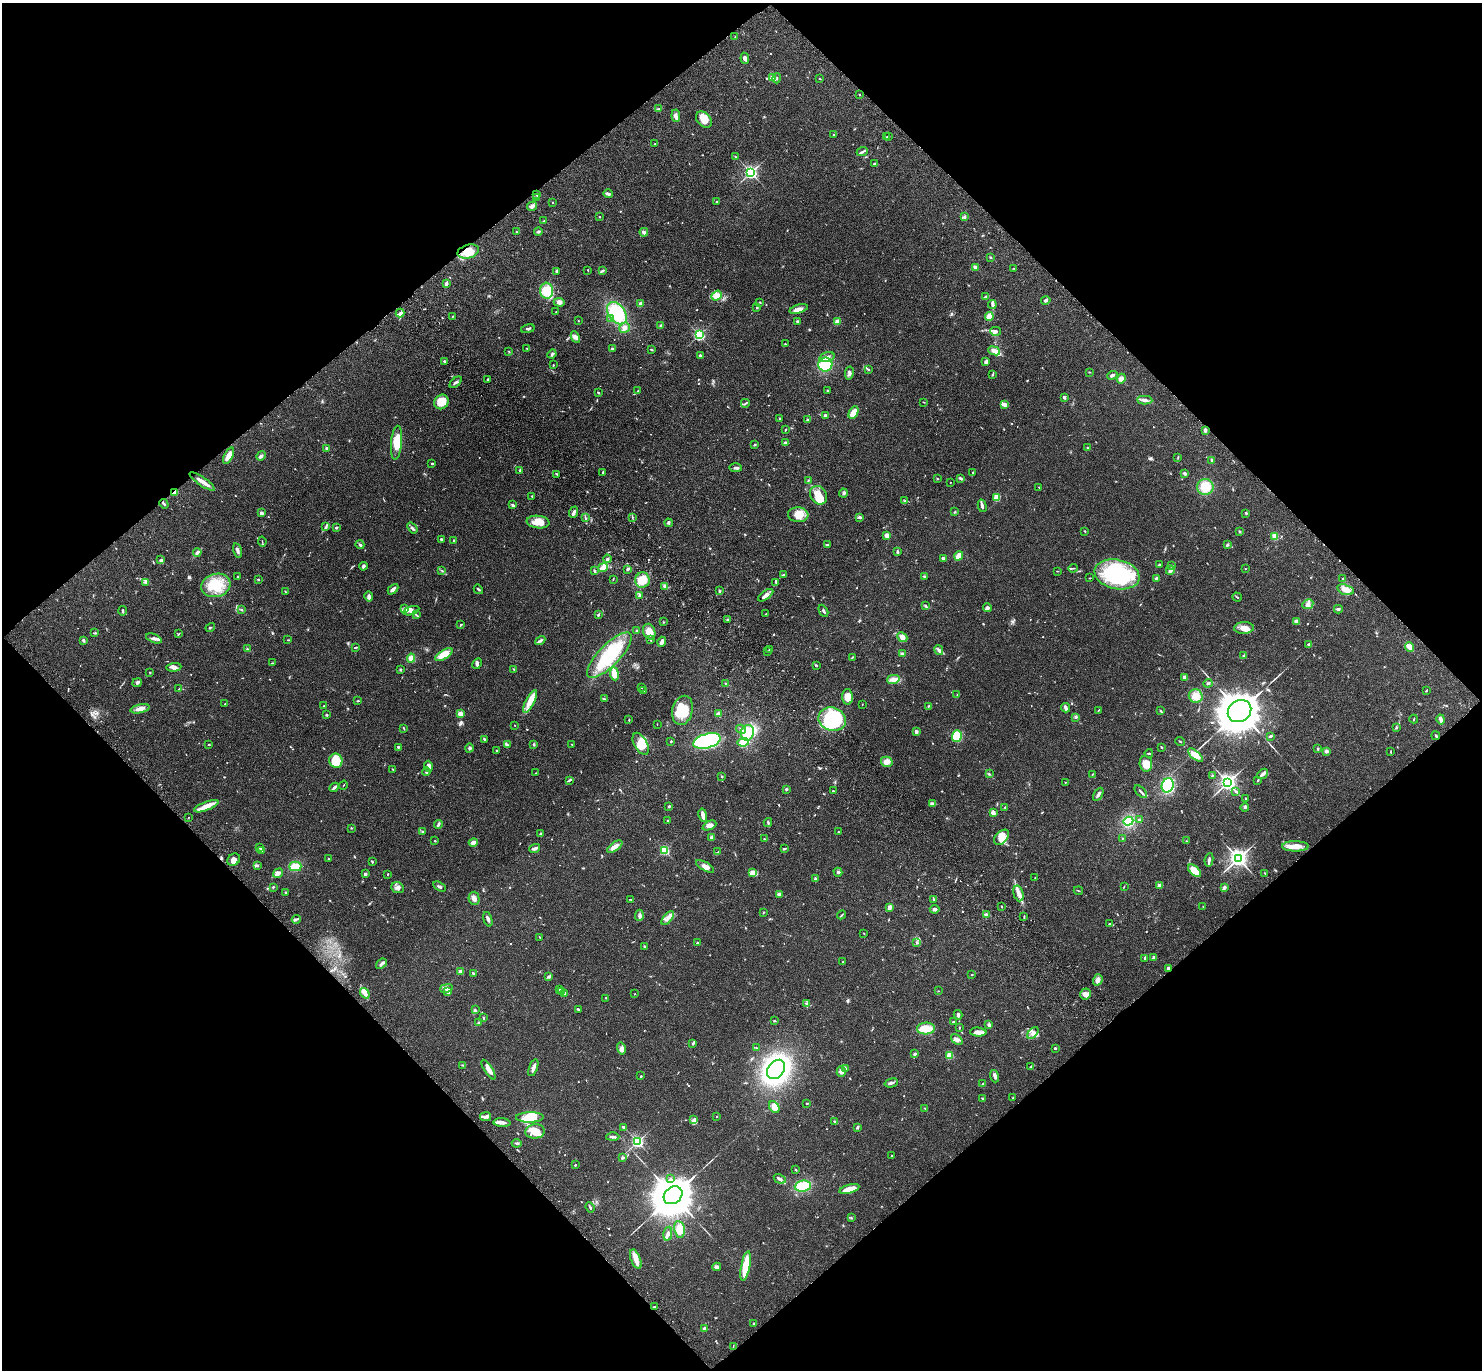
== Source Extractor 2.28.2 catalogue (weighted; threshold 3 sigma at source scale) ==
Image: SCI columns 97-6015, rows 246-5717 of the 6115 x 6104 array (HDU 1 of 3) = the unmasked area's bounding box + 8 px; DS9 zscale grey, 4 x 4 block average (1 PNG px = mean of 4 x 4 image px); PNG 1484 x 1372 px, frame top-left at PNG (2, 3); each listed source drawn as its Kron ellipse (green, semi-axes under 4 px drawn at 4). Shown black and unused: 50% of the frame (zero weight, under 3 of 4 exposures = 6% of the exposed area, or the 3 px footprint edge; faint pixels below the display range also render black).
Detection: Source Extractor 2.28.2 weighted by HDU 2 'WHT'. Background 0.0501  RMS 0.0055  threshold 0.0245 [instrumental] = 3 sigma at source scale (4.5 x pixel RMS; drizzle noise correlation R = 1.50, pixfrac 1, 0.05/0.05 arcsec/px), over >= 5 px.
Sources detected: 851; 1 too faint to see at this stretch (4 x 4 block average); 4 inside a brighter object's white glare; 8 cosmic-ray / hot-pixel residue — neither listed nor drawn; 13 coinciding with a brighter row at this scale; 64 inside a brighter listed object's ellipse — not listed separately; of the other 761, all 500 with FLUX_AUTO >= 1.55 (the completeness limit of this list) listed and drawn (261 fainter detections not listed), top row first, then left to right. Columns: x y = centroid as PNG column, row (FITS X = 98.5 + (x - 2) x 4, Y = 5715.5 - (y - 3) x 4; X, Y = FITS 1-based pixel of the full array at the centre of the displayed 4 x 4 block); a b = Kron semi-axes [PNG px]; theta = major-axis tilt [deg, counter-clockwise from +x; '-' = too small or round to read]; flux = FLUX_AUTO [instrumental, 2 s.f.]
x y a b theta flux
735 37 2 2 - 1.9
745 58 5 3 - 10
772 78 2 2 - 82
777 78 5 2 - 2.6
820 78 3 2 - 1.9
859 95 2 2 - 2.4
659 109 3 2 - 2.3
676 116 6 4 -85 10
704 119 9 6 -48 31
834 135 2 2 - 2.8
887 136 2 2 - 2
889 136 2 2 - 2.2
655 144 2 2 - 2.3
862 152 6 2 22 5.9
736 157 4 2 - 2.2
875 164 4 3 - 8.1
751 172 3 3 - 670
608 194 4 3 - 9.5
536 195 3 2 - 2.8
537 198 2 2 - 9.9
717 201 2 2 - 2.9
553 202 2 2 - 2.9
532 206 5 3 - 14
599 217 2 2 - 5.4
964 217 4 2 - 4.1
544 220 2 2 - 1.9
516 232 2 2 - 2
538 232 4 3 - 5
644 232 4 3 - 6.5
468 251 11 6 15 45
990 257 2 2 - 2.3
975 267 3 2 - 14
1013 268 3 2 - 1.6
588 270 2 2 - 1.8
556 271 3 2 - 4.6
603 271 3 2 - 3.3
446 284 4 2 - 13
547 291 8 6 -86 66
717 296 6 4 39 24
986 297 4 2 - 9.9
1046 300 5 2 - 5.7
559 302 5 3 - 11
760 302 3 2 - 2.3
640 304 4 2 - 24
992 305 4 3 - 8.7
757 308 2 2 - 2.6
799 309 9 4 17 17
556 312 2 2 - 2.5
400 313 4 3 - 7.2
617 313 12 8 -54 150
452 316 3 2 - 2
989 316 4 4 - 34
610 319 3 2 - 4.2
578 321 2 2 - 1.7
797 321 3 3 - 3.3
837 322 4 3 - 16
660 326 2 2 - 1.9
624 328 5 5 - 12
528 329 7 2 11 5
995 331 5 4 - 8.6
699 335 2 2 - 550
575 337 6 4 -63 11
785 344 2 2 - 2.6
526 348 2 2 - 1.6
612 349 2 2 - 5.4
651 350 3 2 - 2.3
509 351 2 2 - 2.1
994 351 6 3 -22 20
552 354 5 2 - 5.4
700 356 3 2 - 6.2
827 357 8 5 18 15
445 361 3 2 - 4.9
986 362 3 3 - 13
553 365 2 2 - 2.1
825 365 7 7 - 79
868 370 3 2 - 2.8
1089 372 3 2 - 1.8
849 373 6 3 79 7.5
992 375 3 2 - 3.2
1112 375 5 2 - 6.6
487 379 3 2 - 2.3
1121 379 5 4 - 15
456 382 7 2 41 7.6
827 390 2 2 - 2.6
638 391 2 2 - 1.8
598 393 3 2 - 2.9
1064 397 2 2 - 14
1145 400 7 3 -3 12
441 402 8 7 - 41
923 402 3 2 - 1.7
745 403 4 2 - 3.6
1004 404 3 2 - 29
854 413 7 4 61 52
825 416 2 2 - 10
780 419 3 2 - 2.7
808 419 3 2 - 3.9
786 429 2 2 - 2.4
1205 430 3 2 - 8.5
396 443 17 5 85 56
785 443 2 2 - 8.9
754 445 4 2 - 2.5
1087 447 2 2 - 1.8
327 448 2 2 - 19
228 456 9 3 65 29
261 456 5 3 - 8.6
1178 457 3 2 - 2.4
1211 460 3 2 - 4.5
432 463 2 2 - 9.5
736 468 6 2 -2 6.9
520 470 4 2 - 3.2
603 472 3 2 - 3
973 473 3 2 - 3
1184 473 3 3 - 6.4
557 474 4 2 - 4.2
937 478 2 2 - 1.9
960 478 4 2 - 6.2
202 481 15 3 -34 24
808 481 3 2 - 1.6
950 482 2 2 - 1.9
1039 487 2 2 - 3
1205 487 8 8 - 62
175 492 3 2 - 34
843 493 4 3 - 7.2
819 495 10 8 -56 42
532 496 2 2 - 2.3
997 497 4 3 - 36
905 501 3 2 - 3.2
164 504 5 2 - 4.2
512 504 3 3 - 3.7
982 506 6 2 -77 11
574 512 6 2 69 10
955 512 2 2 - 2.3
261 513 3 3 - 7.8
1246 513 2 2 - 4.9
798 515 10 7 -5 42
585 517 3 2 - 2.8
632 517 4 2 - 2.5
859 517 3 2 - 10
538 522 11 6 -7 43
669 523 4 2 - 3.1
326 527 4 3 - 5.4
336 528 2 2 - 6.6
412 528 6 2 -52 6.5
1085 531 3 2 - 2.4
1240 531 2 2 - 11
887 535 4 3 - 16
1275 536 3 2 - 30
441 539 3 2 - 5
454 541 3 2 - 2.3
262 542 5 2 - 2.2
827 544 4 2 - 4.8
360 545 4 2 - 5.7
1227 545 4 2 - 4.3
237 551 7 3 -75 9.5
197 552 4 3 - 6.2
897 552 3 2 - 5.3
959 556 5 2 - 54
943 558 3 2 - 6.6
607 559 4 3 - 6.3
161 560 3 3 - 4.5
1159 565 2 2 - 4.9
1172 565 3 2 - 2.5
363 566 4 3 - 6.4
603 568 5 3 - 28
1073 568 4 2 - 2.9
628 569 3 2 - 5.2
1245 569 2 2 - 2
442 570 3 2 - 1.7
1170 570 5 3 - 9.3
594 571 4 2 - 4.8
1057 571 3 2 - 1.7
1117 574 23 14 -11 350
783 575 2 2 - 3.9
237 576 2 2 - 2
924 576 3 3 - 3.6
1090 578 3 2 - 2
1156 578 4 2 - 4.2
1342 578 2 2 - 2
258 579 2 2 - 9.3
613 579 2 2 - 2.1
642 580 7 7 - 65
146 582 3 2 - 3
776 582 3 2 - 2.5
216 585 15 11 16 82
665 586 3 3 - 5.1
393 589 6 3 46 9
478 589 5 2 - 3.8
1345 590 8 5 -17 25
285 591 3 2 - 2.3
719 591 3 2 - 3.1
640 595 4 3 - 6.9
766 595 9 3 36 14
369 597 5 3 - 11
1237 597 5 2 - 3.1
1308 604 6 5 - 12
925 606 3 2 - 3.5
987 608 4 4 - 7.1
404 609 2 2 - 1.6
1338 609 4 3 - 5
242 610 2 2 - 3.2
123 611 5 2 - 3.7
411 611 8 3 18 12
823 611 6 2 -63 4.8
766 614 2 2 - 1.8
416 615 4 2 - 3
598 615 3 2 - 5.1
728 620 4 2 - 3
1296 621 2 2 - 49
663 622 2 2 - 1.6
461 625 3 2 - 3.2
210 627 5 2 - 2.8
1244 628 10 5 3 25
637 631 3 2 - 2
649 632 8 6 -70 39
95 633 3 2 - 3.5
179 634 3 2 - 1.9
902 637 5 4 - 19
154 638 8 3 -21 11
83 640 2 2 - 20
288 640 3 2 - 2.1
540 640 5 3 - 6.6
651 640 3 2 - 2
662 642 5 3 - 14
1309 644 4 2 - 4.7
356 647 2 2 - 2.3
1410 647 5 2 - 45
247 649 2 2 - 2
769 649 2 2 - 1.9
939 650 5 4 - 9.1
768 651 2 2 - 2
902 654 3 2 - 7.8
444 655 10 4 33 40
609 655 30 10 46 210
1244 656 3 2 - 2.3
852 657 4 2 - 2.7
411 658 4 4 - 17
272 663 3 2 - 1.6
477 664 6 3 60 8
817 665 2 2 - 1.7
174 667 7 4 6 11
400 669 2 2 - 1.9
514 669 3 2 - 2.5
150 672 2 2 - 2.6
614 674 7 3 -83 46
1184 677 2 2 - 36
893 679 6 3 13 22
137 683 5 4 - 6.4
725 683 2 2 - 2.2
1208 683 4 2 - 4.9
641 687 2 2 - 2.4
179 689 3 2 - 2.2
644 691 2 2 - 2.9
1426 691 2 2 - 2.4
957 695 2 2 - 1.7
1196 696 7 6 - 41
847 697 8 5 -88 29
604 699 4 2 - 3.2
358 701 3 2 - 2.7
530 701 12 4 63 33
225 704 2 2 - 1.6
862 704 2 2 - 1.5
324 706 2 2 - 7.7
928 706 2 2 - 1.9
1065 708 5 2 - 12
140 709 10 3 13 22
682 710 15 10 75 90
1098 710 3 2 - 2.1
1160 711 3 2 - 3.3
1239 711 12 10 34 8700
460 714 2 2 - 89
718 714 3 3 - 5.9
326 715 3 2 - 3.2
1076 717 4 3 - 4
832 719 14 11 -19 300
1414 719 4 2 - 2.1
1441 719 5 3 - 11
629 720 2 2 - 2.3
657 724 2 2 - 1.7
515 725 2 2 - 1.9
1396 727 3 2 - 2
404 728 4 2 - 2.5
741 729 5 2 - 5.5
916 732 3 3 - 5.9
747 733 8 6 73 62
957 736 6 5 - 160
1270 736 3 2 - 6.8
1436 736 4 2 - 3.4
484 739 4 2 - 4.3
671 741 2 2 - 4.5
707 741 14 7 16 580
1180 741 5 2 - 2.5
743 742 6 4 5 36
209 744 3 2 - 2.2
534 744 3 2 - 2.5
572 744 2 2 - 1.9
641 744 12 6 -61 53
507 745 2 2 - 2.9
398 747 2 2 - 12
1161 747 3 2 - 2.5
469 748 4 3 - 5.5
1318 749 3 2 - 2.3
497 751 3 2 - 2.8
1326 751 3 2 - 10
1391 752 2 2 - 1.9
1149 753 4 2 - 4.1
1195 755 9 4 -41 38
336 761 7 6 - 84
887 762 6 5 - 21
1146 764 8 6 -82 31
429 766 5 3 - 20
392 769 2 2 - 2
427 772 4 2 - 4.4
536 773 2 2 - 1.7
989 774 2 2 - 1.8
1093 774 3 2 - 1.9
1263 774 6 3 39 10
722 776 2 2 - 2.3
1212 776 4 2 - 2.9
569 780 4 2 - 5.3
1258 780 3 2 - 2.4
1065 782 2 2 - 2.3
1228 782 3 3 - 1100
343 785 5 2 - 1.9
1168 785 7 6 - 130
334 787 5 2 - 6.7
787 789 3 3 - 3.8
833 791 2 2 - 5.1
1235 791 4 3 - 4.6
1141 792 8 2 -47 5.1
1098 794 7 2 60 7
1246 799 2 2 - 2.7
932 804 4 2 - 12
206 806 13 4 21 31
669 806 3 2 - 3.8
1005 807 2 2 - 2.9
1245 807 4 2 - 4.9
993 813 3 2 - 20
703 815 7 3 -78 16
188 818 2 2 - 1.9
668 820 2 2 - 2.4
1139 820 2 2 - 3.1
1128 821 5 4 - 77
768 822 4 2 - 3.9
438 825 5 2 - 7.8
709 826 7 4 25 22
351 828 2 2 - 1.8
423 831 2 2 - 3.8
838 832 2 2 - 5.1
541 833 3 2 - 2.6
712 837 3 3 - 7.8
1001 837 9 5 46 29
764 839 3 2 - 2
1122 839 2 2 - 1.8
435 841 2 2 - 2.6
1186 841 2 2 - 2.4
473 842 4 3 - 16
1295 846 13 5 0 34
615 847 9 3 36 19
260 848 3 2 - 3.9
535 848 5 2 - 12
784 849 4 2 - 4.3
261 850 4 3 - 8.9
664 850 2 2 - 350
718 852 4 2 - 3.3
1238 858 4 3 - 1300
328 859 2 2 - 1.6
234 860 7 5 43 17
1209 860 7 2 81 7
372 862 3 2 - 2.8
258 866 3 2 - 3
295 866 6 4 1 40
705 866 10 4 -30 16
1194 871 8 4 -41 44
838 872 4 3 - 5.4
278 873 5 3 - 13
752 873 3 3 - 6.6
1265 873 3 2 - 2
365 874 3 2 - 9
388 874 2 2 - 2.1
1035 878 3 2 - 1.7
815 879 3 2 - 4.8
1159 885 2 2 - 57
439 886 7 2 -30 5.4
1124 886 2 2 - 1.6
273 887 2 2 - 3.3
1224 887 3 3 - 8.5
398 888 6 5 - 11
1078 891 4 2 - 2.3
285 892 2 2 - 2.3
1018 893 8 5 -73 17
779 894 3 2 - 13
474 898 6 5 - 14
631 899 2 2 - 1.7
933 900 4 2 - 2.8
1203 906 2 2 - 1.6
889 907 4 3 - 14
1002 907 2 2 - 2.5
935 909 5 3 - 8.9
763 912 3 2 - 1.6
986 914 3 2 - 7.7
639 915 6 3 86 8.4
841 915 5 2 - 2.8
1024 916 3 2 - 2.1
668 918 8 3 49 13
296 919 4 2 - 5.8
488 919 7 2 -73 9.2
1109 924 3 2 - 2.5
864 933 2 2 - 1.8
539 937 3 2 - 2.1
917 942 2 2 - 2.6
697 943 2 2 - 4.2
644 947 2 2 - 4
1145 958 3 2 - 7.8
1154 958 4 2 - 3
843 962 2 2 - 5
381 964 6 3 40 8.5
1168 968 2 2 - 30
461 972 2 2 - 50
473 973 3 2 - 3.8
972 975 2 2 - 4.3
548 976 3 2 - 3.5
1098 980 6 4 72 12
446 988 6 3 13 9.2
559 989 3 2 - 3.1
562 991 2 2 - 2.6
938 991 2 2 - 1.8
448 992 4 3 - 5.2
365 993 5 3 - 14
564 993 2 2 - 15
635 994 2 2 - 2.6
1085 994 5 5 - 15
606 998 2 2 - 1.7
806 1003 2 2 - 2.1
578 1009 2 2 - 6
476 1010 4 2 - 3.2
958 1015 5 3 - 8.6
483 1017 3 2 - 2.6
774 1021 2 2 - 3.3
953 1022 2 2 - 14
479 1023 3 3 - 5.2
989 1025 4 3 - 8.2
959 1028 3 2 - 2.3
926 1029 9 6 2 45
978 1032 8 4 -4 18
1033 1033 7 3 47 10
957 1039 7 2 -40 7.6
693 1043 4 2 - 4.9
756 1048 2 2 - 2.5
1055 1048 2 2 - 12
621 1049 6 4 -76 10
915 1054 3 2 - 7.6
950 1055 4 3 - 40
463 1065 3 2 - 2.3
1031 1066 3 2 - 4.1
533 1068 9 2 70 16
845 1068 4 2 - 5.4
776 1069 11 8 50 860
488 1070 11 3 -58 28
841 1072 5 4 - 12
641 1076 3 2 - 2.2
995 1076 6 3 -71 11
891 1083 7 3 16 7.6
983 1084 4 2 - 4.9
1013 1098 2 2 - 1.7
982 1099 2 2 - 2.5
807 1103 3 2 - 2.2
774 1107 6 4 -62 30
925 1109 2 2 - 2
717 1116 2 2 - 1.9
485 1117 5 3 - 12
530 1117 14 5 1 53
694 1120 4 3 - 7.3
502 1122 8 2 -4 19
835 1122 3 2 - 4.1
858 1127 3 2 - 7
624 1128 4 2 - 9.7
535 1131 10 7 6 36
613 1137 6 3 0 7.9
637 1142 2 2 - 650
517 1143 5 2 - 4
892 1156 2 2 - 4.4
623 1158 3 2 - 5.3
575 1165 2 2 - 2.5
796 1170 3 2 - 2.6
670 1179 3 2 - 3
780 1179 6 3 -31 9.5
803 1186 8 6 6 77
849 1189 10 3 15 47
673 1195 10 8 38 12000
590 1207 5 2 - 5
851 1218 2 2 - 1.9
679 1229 8 5 -80 31
668 1234 7 3 78 9.6
636 1259 10 5 -69 27
746 1266 15 4 79 110
717 1267 4 3 - 11
654 1307 2 2 - 3.5
754 1324 2 2 - 13
704 1329 3 2 - 7
733 1346 4 2 - 1.8
Overlapping masked pixels (flux is a lower limit): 4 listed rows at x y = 468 251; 175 492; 1168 968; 654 1307
Diffuse or blended objects may show on this block-average render without a row.